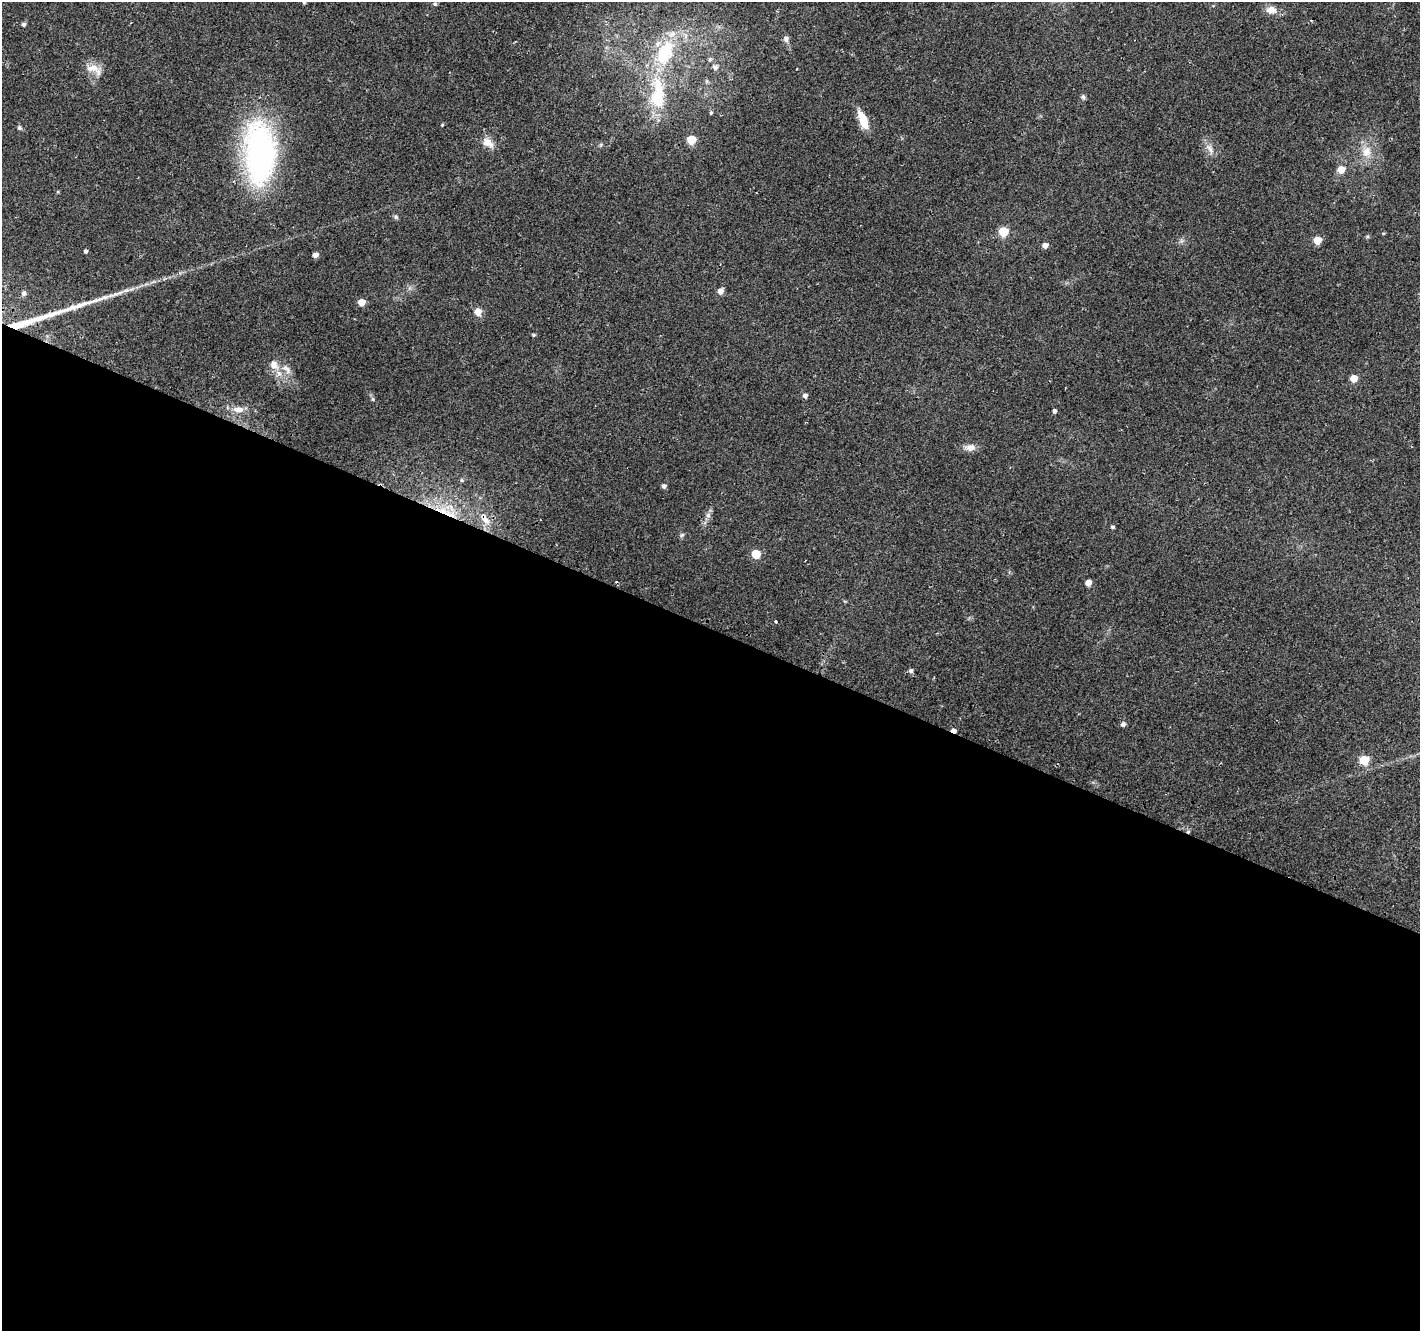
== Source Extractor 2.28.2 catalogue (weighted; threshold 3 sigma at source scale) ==
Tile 14 of 4 x 4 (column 2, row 4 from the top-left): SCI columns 1441-2858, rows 300-1628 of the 5709 x 5850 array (HDU 1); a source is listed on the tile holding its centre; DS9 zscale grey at full resolution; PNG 1422 x 1333 px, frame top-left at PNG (2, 2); no overlay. Shown black and unused: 53% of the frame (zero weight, under 2 of 3 exposures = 2% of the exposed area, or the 3 px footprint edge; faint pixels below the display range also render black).
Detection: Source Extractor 2.28.2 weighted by HDU 2 'WHT'; one run over the whole footprint, this tile lists its part. Background 0.0558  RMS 0.011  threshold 0.0496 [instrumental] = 3 sigma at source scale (4.5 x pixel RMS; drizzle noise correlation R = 1.50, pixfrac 1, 0.0396/0.0396 arcsec/px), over >= 5 px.
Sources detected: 62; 2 cosmic-ray / hot-pixel residue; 1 long thin detection or spike segment (spike, bleed or trail) — not listed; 3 inside a brighter listed object's ellipse — not listed separately; the other 56 listed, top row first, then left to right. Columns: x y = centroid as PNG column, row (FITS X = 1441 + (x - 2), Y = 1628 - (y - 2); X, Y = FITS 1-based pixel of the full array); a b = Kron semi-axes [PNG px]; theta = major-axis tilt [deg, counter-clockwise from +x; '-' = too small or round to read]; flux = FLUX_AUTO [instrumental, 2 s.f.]
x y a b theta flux
304 2 5 4 - 1.8
435 4 5 4 - 1.5
1271 10 15 10 -8 9.4
23 24 4 4 - 2.8
786 39 8 7 - 4.1
665 53 40 22 63 70
710 59 6 6 - 1.9
715 67 6 6 - 4.5
94 69 24 11 -25 13
658 94 53 20 -90 65
1083 97 7 5 -32 2.3
711 113 5 4 - 1.5
863 120 23 9 -67 18
442 125 4 3 - 1
19 128 6 6 - 2.2
691 140 5 5 - 43
488 143 18 11 -34 11
601 145 6 5 - 1.7
1209 148 16 7 -57 7.4
1366 151 16 14 83 16
259 153 65 32 -89 280
1341 169 5 5 - 20
58 192 5 4 - 1.1
396 217 7 5 -34 2.1
1004 232 5 5 - 53
1367 236 6 4 1 1.4
1317 240 5 5 - 22
1045 245 5 4 - 6.7
86 251 4 4 - 2.4
315 255 5 4 - 6
720 291 5 5 - 8.4
24 293 7 6 - 3.3
362 302 5 5 - 17
478 311 6 6 - 12
533 335 4 4 - 1.7
274 365 17 12 -53 12
1354 378 5 5 - 18
805 396 5 4 - 4.2
373 399 5 5 - 1.6
238 409 17 7 -2 9.9
1054 411 4 4 - 3.1
970 447 15 9 0 7.6
462 480 6 5 - 1.7
664 486 5 5 - 3.5
444 512 30 8 -26 27
708 515 8 7 - 3.9
485 519 17 8 -54 12
1112 527 4 4 - 2.1
682 535 7 5 46 1.9
756 554 5 5 - 37
1088 582 5 4 - 12
776 622 3 3 - 5.7
911 671 5 5 - 3.5
1123 724 5 5 - 3.9
954 731 5 3 - 7
1364 760 5 5 - 48
Overlapping masked pixels (flux is a lower limit): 3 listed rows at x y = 444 512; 485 519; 954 731
Isophote crosses this tile's border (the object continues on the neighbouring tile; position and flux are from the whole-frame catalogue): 1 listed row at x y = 304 2